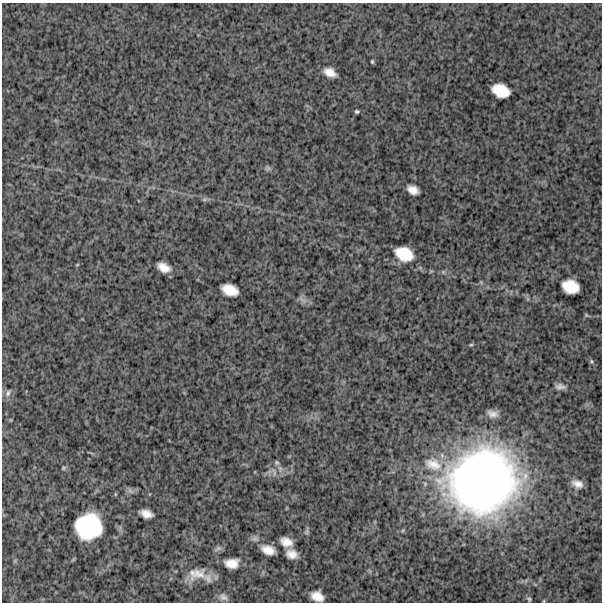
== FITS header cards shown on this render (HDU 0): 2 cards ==
NAXIS1  =                  600
NAXIS2  =                  600

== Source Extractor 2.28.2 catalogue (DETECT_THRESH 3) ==
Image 600 x 600 px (HDU 0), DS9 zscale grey, 1 PNG px = 1 image px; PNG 604 x 604 px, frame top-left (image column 1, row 600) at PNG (2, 3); no overlay
Background 1470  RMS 290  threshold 869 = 3 sigma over >= 5 px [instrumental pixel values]
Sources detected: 42; all 42 listed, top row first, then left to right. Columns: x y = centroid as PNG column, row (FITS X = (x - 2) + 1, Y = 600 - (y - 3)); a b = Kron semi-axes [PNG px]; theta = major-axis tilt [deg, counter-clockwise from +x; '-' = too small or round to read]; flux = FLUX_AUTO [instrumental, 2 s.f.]
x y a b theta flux
372 61 4 3 - 2.5e+04
330 72 12 7 -26 2.0e+05
501 91 16 11 -21 4.4e+05
357 111 4 4 - 3.2e+04
268 168 8 6 0 4.6e+04
413 190 11 7 -26 1.8e+05
204 199 6 5 - 3.4e+04
404 254 16 12 -24 5.0e+05
77 265 5 3 - 1.9e+04
163 267 12 8 -25 2.1e+05
443 272 6 4 45 3.1e+04
481 282 5 5 - 2.4e+04
570 287 15 12 -17 4.3e+05
230 290 15 10 -21 3.3e+05
302 300 14 4 -38 5.7e+04
471 345 6 4 1 2.4e+04
591 361 6 5 - 3.1e+04
560 387 14 8 -6 1.0e+05
8 393 10 6 72 6.0e+04
492 414 11 7 -21 1.2e+05
277 463 7 6 - 4.5e+04
433 464 29 18 -21 5.5e+05
63 468 6 5 - 2.8e+04
274 472 15 6 -72 1.0e+05
483 481 75 66 21 1.0e+07
577 484 15 10 -24 1.7e+05
130 491 11 7 -35 6.7e+04
115 494 5 3 - 1.9e+04
146 514 12 7 -16 1.8e+05
88 526 27 26 - 1.4e+06
403 530 6 4 71 2.5e+04
307 531 10 5 83 4.5e+04
255 539 10 8 -14 7.7e+04
286 542 12 8 -25 2.0e+05
218 549 13 6 28 5.9e+04
268 550 13 9 -22 2.2e+05
292 554 11 9 -23 1.9e+05
232 563 16 11 1 2.4e+05
198 574 26 17 24 3.9e+05
317 596 12 9 -25 2.3e+05
223 597 12 8 -24 9.5e+04
529 599 6 5 - 3.3e+04